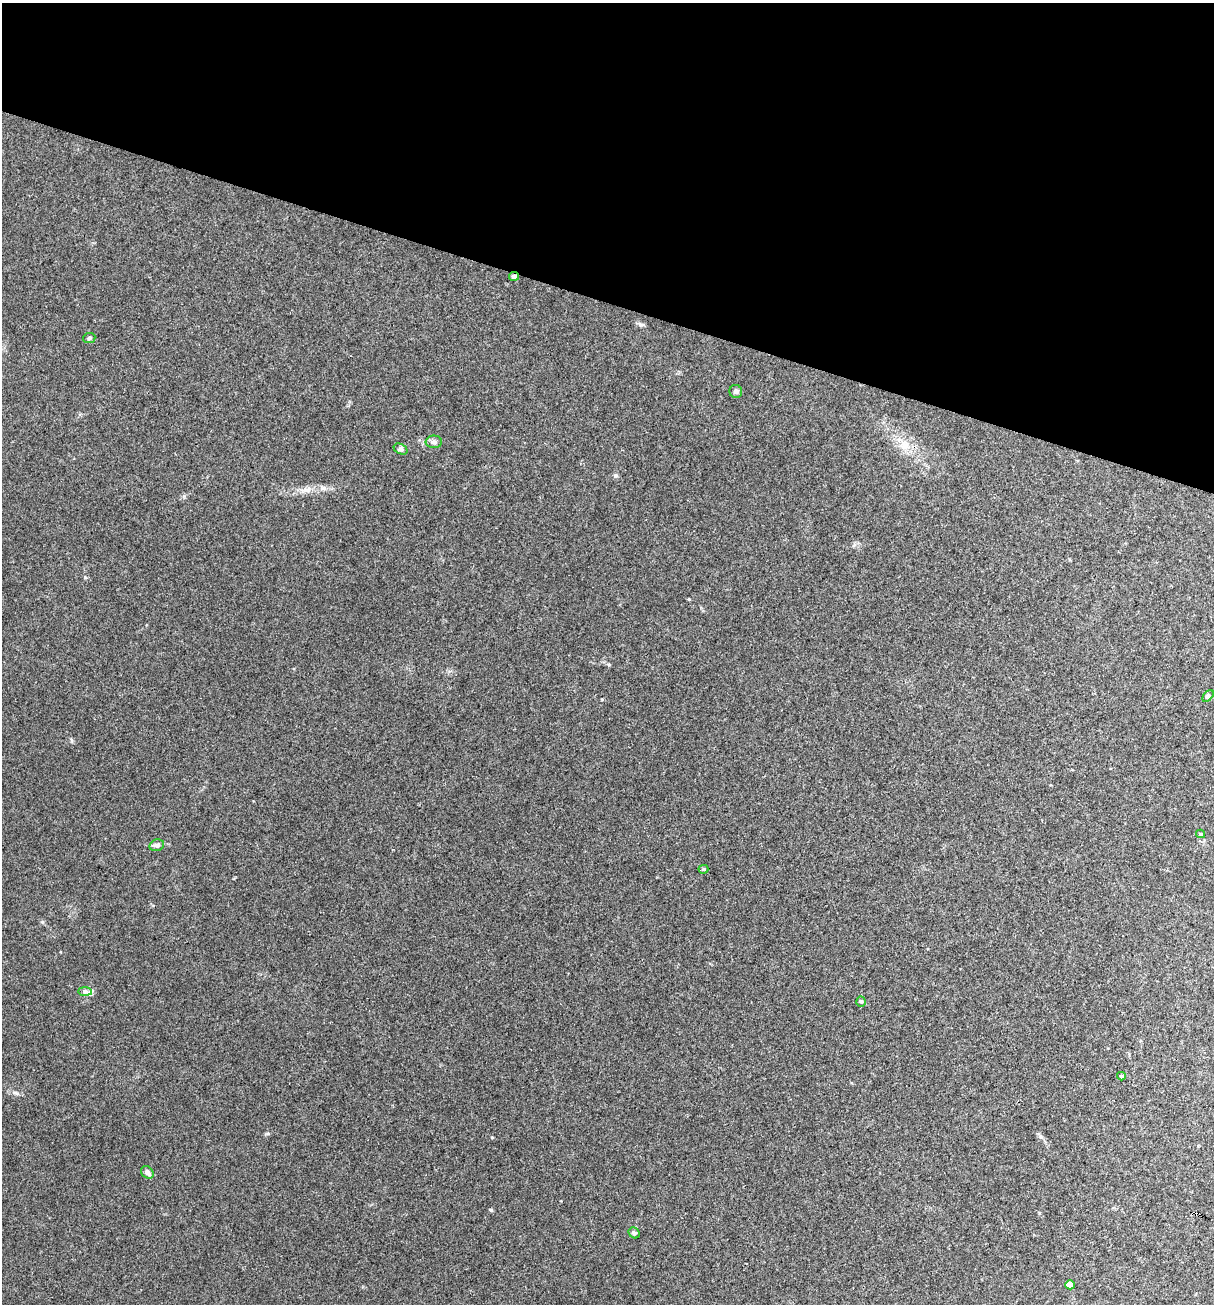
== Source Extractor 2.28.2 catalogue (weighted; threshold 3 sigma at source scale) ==
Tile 2 of 4 x 4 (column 2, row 1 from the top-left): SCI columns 1465-2676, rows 3906-5207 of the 5228 x 5210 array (HDU 1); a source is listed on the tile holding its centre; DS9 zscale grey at full resolution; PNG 1216 x 1306 px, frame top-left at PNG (2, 3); each listed source drawn as its Kron ellipse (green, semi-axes under 4 px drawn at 4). Shown black and unused: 23% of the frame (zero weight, under 3 of 4 exposures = <1% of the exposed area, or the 3 px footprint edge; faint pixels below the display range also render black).
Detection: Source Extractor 2.28.2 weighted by HDU 2 'WHT'; one run over the whole footprint, this tile lists its part. Background 0.0278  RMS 0.0075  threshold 0.0336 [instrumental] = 3 sigma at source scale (4.5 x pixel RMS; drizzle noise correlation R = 1.50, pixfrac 1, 0.05/0.05 arcsec/px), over >= 5 px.
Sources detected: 15; all 15 listed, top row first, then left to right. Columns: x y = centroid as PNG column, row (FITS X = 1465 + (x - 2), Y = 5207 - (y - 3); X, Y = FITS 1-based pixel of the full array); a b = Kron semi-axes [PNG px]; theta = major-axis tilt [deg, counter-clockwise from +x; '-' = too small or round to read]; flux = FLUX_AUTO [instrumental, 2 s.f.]
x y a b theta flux
514 276 5 4 - 2.8
89 338 6 5 - 1.2
736 391 6 6 - 1.6
434 442 8 6 1 2.1
401 449 7 5 -27 1.4
1208 696 7 4 46 1.1
1201 834 4 3 - 0.98
157 845 7 5 14 1.8
703 869 5 4 - 1.1
85 991 7 4 -1 1.6
861 1001 5 4 - 1.3
1121 1076 4 3 - 1.1
147 1172 7 5 -45 3
634 1233 6 5 - 1.3
1070 1285 5 4 - 8.5
Overlapping masked pixels (flux is a lower limit): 1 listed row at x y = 514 276
Unlisted compact peaks at least as high as the median listed source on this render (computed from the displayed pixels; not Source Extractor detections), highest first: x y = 491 1210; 615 476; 609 665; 492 1137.